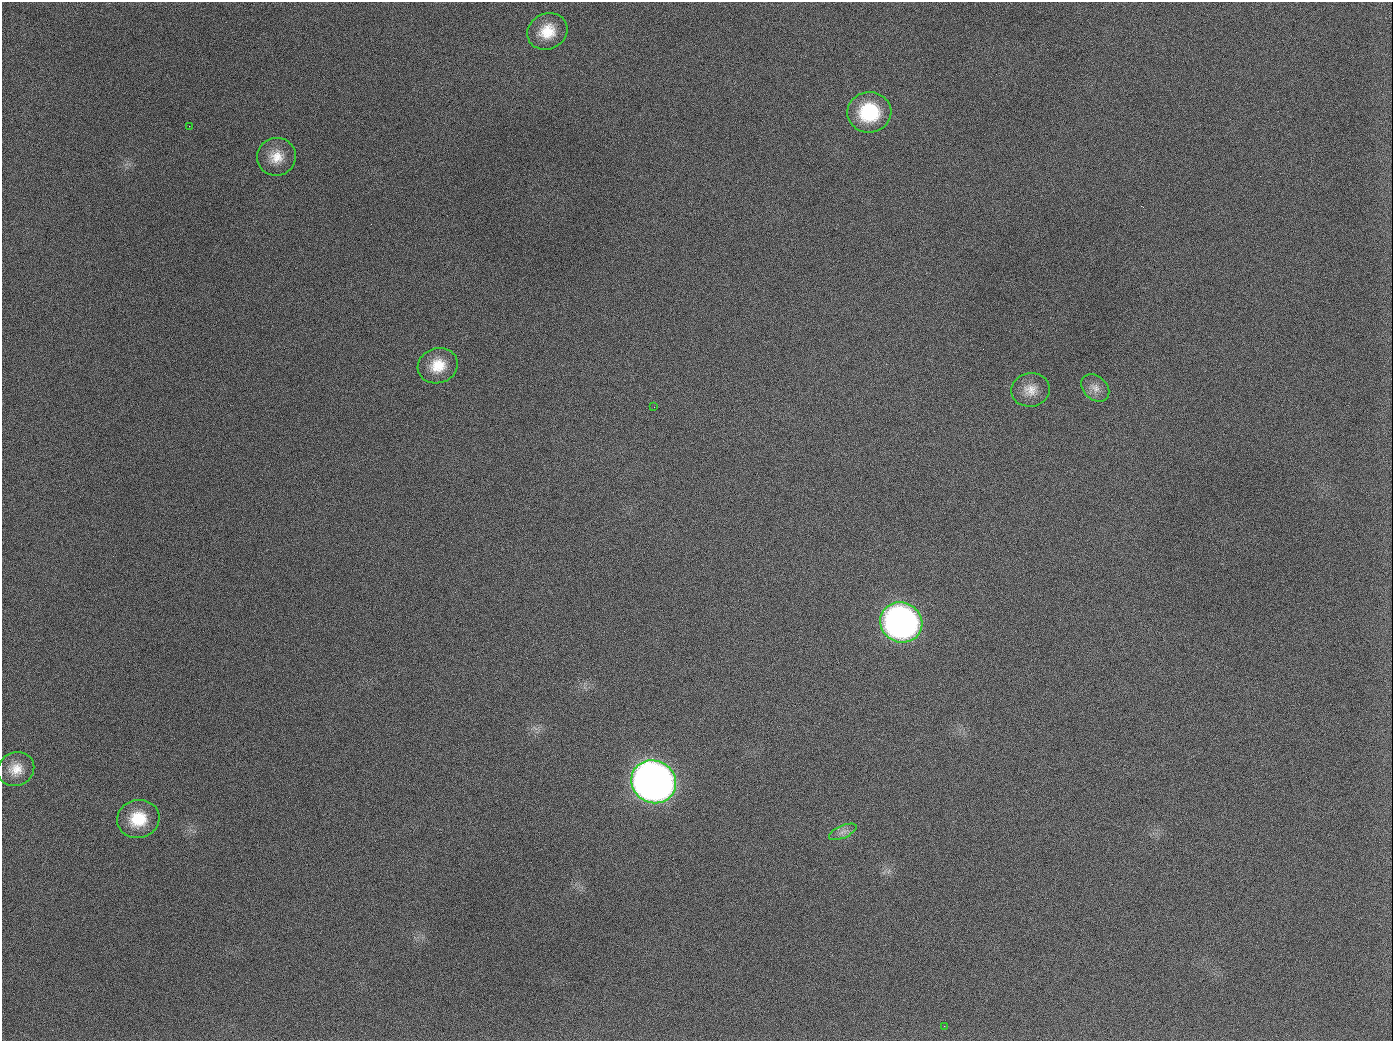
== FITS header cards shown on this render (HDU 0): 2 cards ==
NAXIS1  =                 1391
NAXIS2  =                 1039

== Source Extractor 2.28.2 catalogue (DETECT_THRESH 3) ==
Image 1391 x 1039 px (HDU 0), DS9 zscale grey, 1 PNG px = 1 image px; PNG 1395 x 1043 px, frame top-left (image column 1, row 1039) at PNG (2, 2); each listed source drawn as its Kron ellipse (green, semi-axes under 4 px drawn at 4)
Background 1590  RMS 72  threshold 215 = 3 sigma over >= 5 px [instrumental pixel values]
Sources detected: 14; all 14 listed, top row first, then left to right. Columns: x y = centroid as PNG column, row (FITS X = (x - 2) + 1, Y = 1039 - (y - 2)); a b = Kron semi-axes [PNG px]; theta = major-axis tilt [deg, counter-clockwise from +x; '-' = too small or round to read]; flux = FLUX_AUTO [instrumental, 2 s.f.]
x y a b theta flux
547 31 21 18 27 1.3e+05
869 112 22 20 5 3.1e+05
189 126 3 2 - 6.0e+03
276 157 19 19 - 9.6e+04
438 366 20 17 18 1.2e+05
1095 388 16 11 -42 4.4e+04
1030 390 19 16 10 7.3e+04
654 407 2 2 - 3.4e+03
901 622 21 20 - 2.2e+06
16 769 19 16 28 8.3e+04
654 782 23 21 -29 5.0e+06
138 819 21 19 14 1.7e+05
843 832 15 6 24 2.6e+04
944 1026 3 2 - 4.3e+03